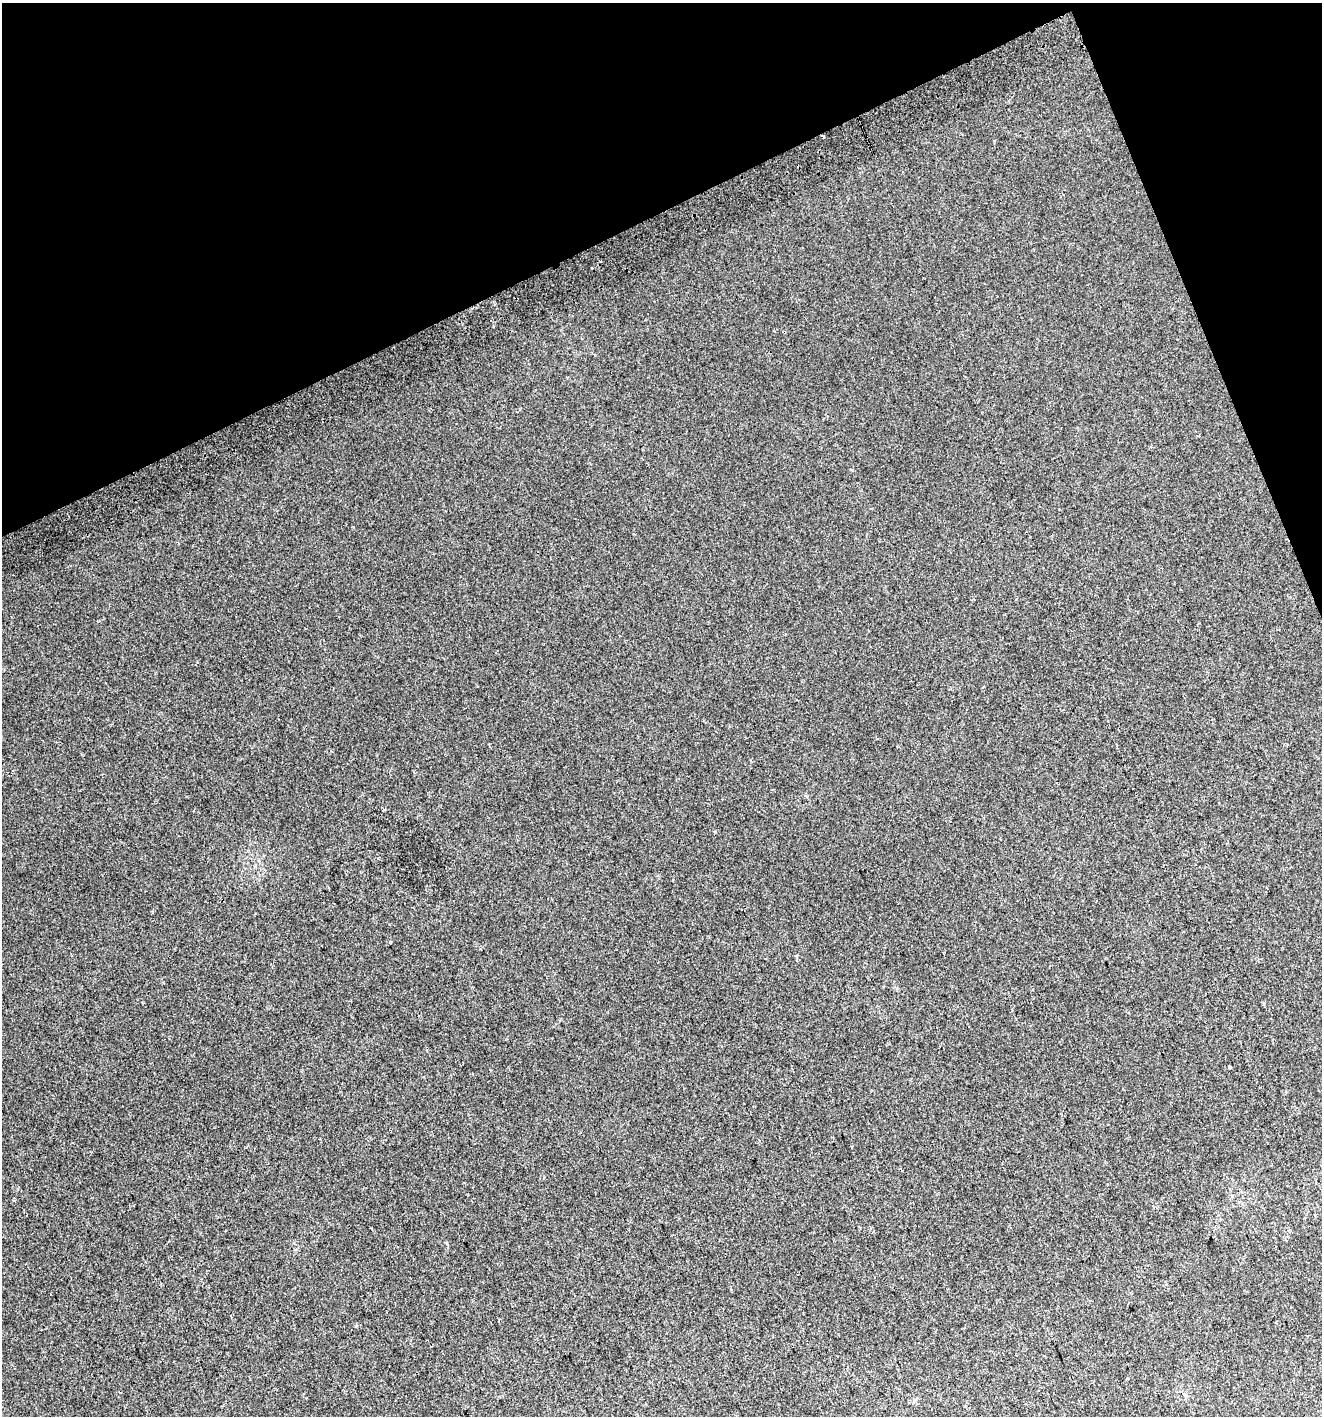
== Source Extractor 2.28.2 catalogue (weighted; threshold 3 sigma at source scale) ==
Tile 3 of 4 x 4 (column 3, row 1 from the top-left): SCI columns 2748-4067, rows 4284-5697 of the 5552 x 5736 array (HDU 1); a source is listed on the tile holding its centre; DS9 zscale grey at full resolution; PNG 1324 x 1418 px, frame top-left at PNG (2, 3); no overlay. Shown black and unused: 20% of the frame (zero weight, under 2 of 3 exposures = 4% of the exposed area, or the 3 px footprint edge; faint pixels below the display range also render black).
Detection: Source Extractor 2.28.2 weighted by HDU 2 'WHT'; one run over the whole footprint, this tile lists its part. Background 0.0166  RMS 0.01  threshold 0.0466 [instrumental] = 3 sigma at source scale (4.5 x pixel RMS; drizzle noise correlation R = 1.50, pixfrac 1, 0.0396/0.0396 arcsec/px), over >= 5 px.
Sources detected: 3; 1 cosmic-ray / hot-pixel residue — not listed; the other 2 listed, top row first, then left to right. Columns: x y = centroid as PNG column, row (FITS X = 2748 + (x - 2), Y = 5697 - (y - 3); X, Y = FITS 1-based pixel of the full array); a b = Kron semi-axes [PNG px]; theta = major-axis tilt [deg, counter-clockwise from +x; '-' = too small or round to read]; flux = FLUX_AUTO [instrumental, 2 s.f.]
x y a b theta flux
823 136 3 2 - 1.5
356 1325 3 3 - 4.1
Overlapping masked pixels (flux is a lower limit): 1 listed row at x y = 823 136